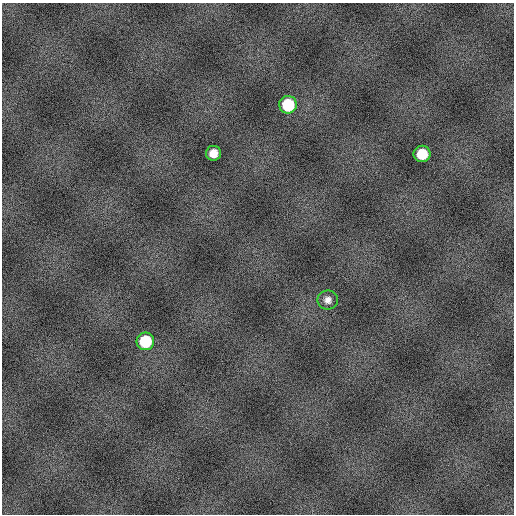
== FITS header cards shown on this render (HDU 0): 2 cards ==
NAXIS1  =                  512
NAXIS2  =                  512

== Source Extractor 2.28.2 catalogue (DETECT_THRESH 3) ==
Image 512 x 512 px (HDU 0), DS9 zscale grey, 1 PNG px = 1 image px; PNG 516 x 516 px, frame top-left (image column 1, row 512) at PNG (2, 3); each listed source drawn as its Kron ellipse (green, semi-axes under 4 px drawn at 4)
Background 811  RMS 16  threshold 48.4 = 3 sigma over >= 5 px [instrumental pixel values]
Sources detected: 5; all 5 listed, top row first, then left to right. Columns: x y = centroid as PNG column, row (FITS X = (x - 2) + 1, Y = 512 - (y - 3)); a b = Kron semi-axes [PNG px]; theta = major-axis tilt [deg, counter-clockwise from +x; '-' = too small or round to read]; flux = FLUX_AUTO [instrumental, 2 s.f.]
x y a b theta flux
288 105 9 9 - 46000
213 153 7 7 - 12000
422 154 8 8 - 28000
328 300 10 9 - 6900
145 341 9 9 - 45000